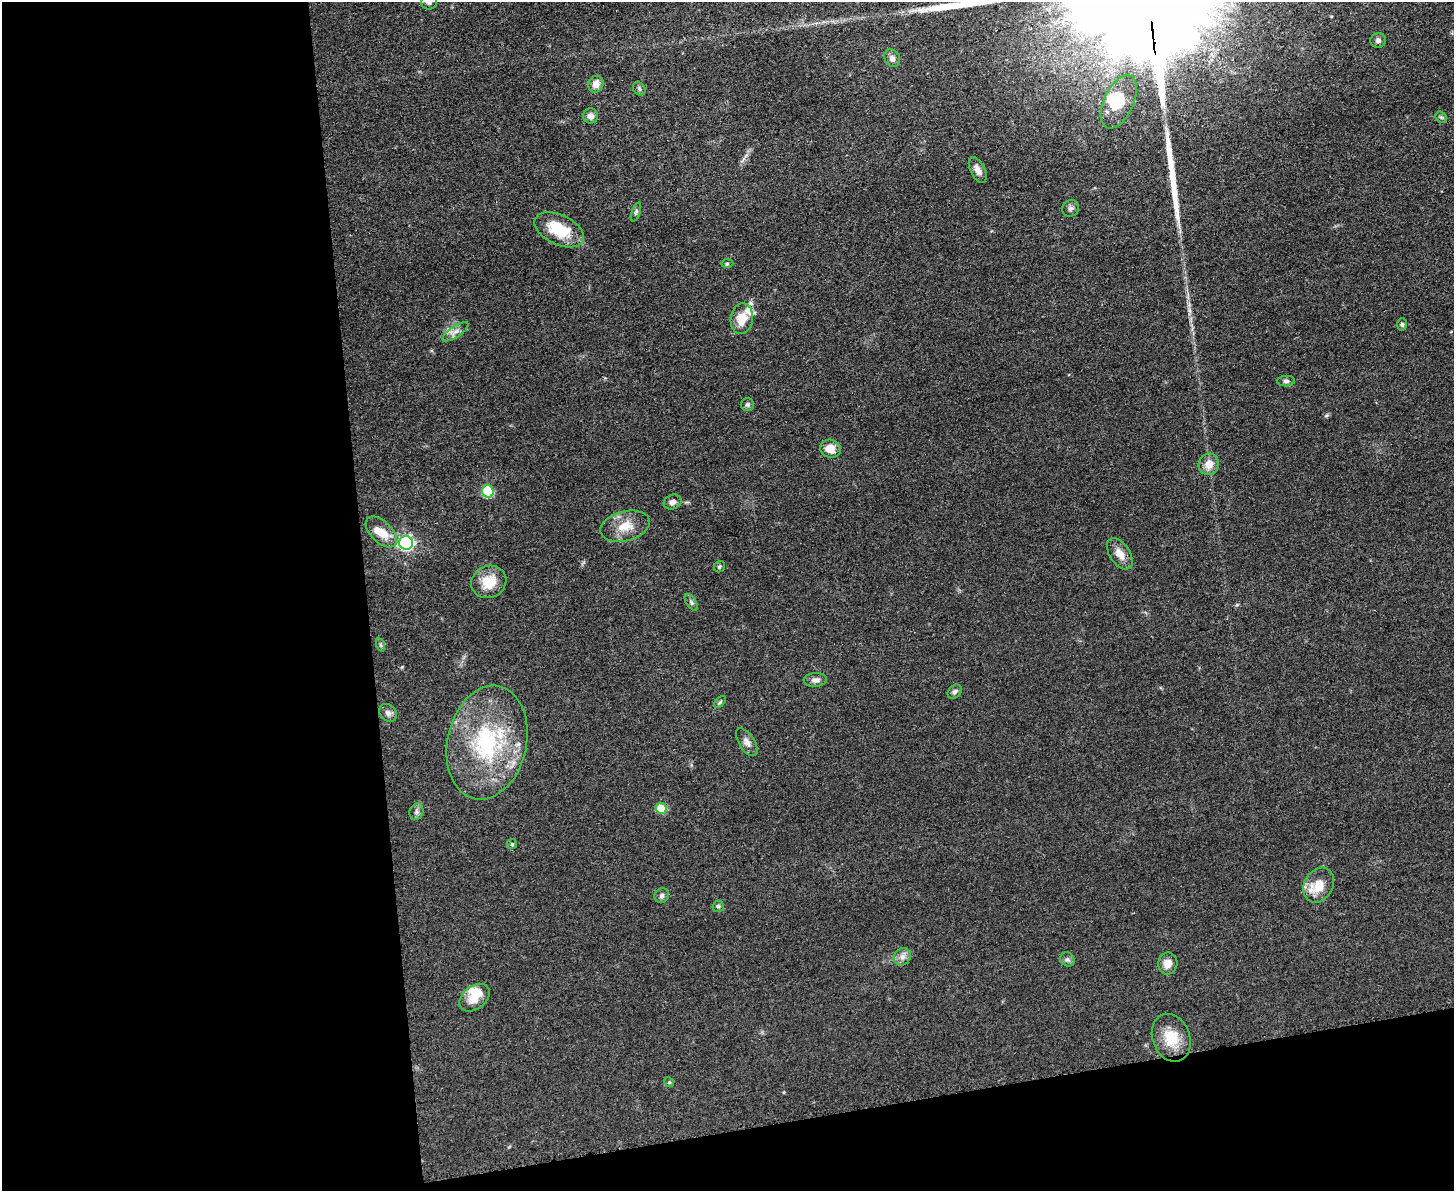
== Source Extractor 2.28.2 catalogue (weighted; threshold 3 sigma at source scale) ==
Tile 10 of 3 x 4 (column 1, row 4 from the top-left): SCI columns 140-1591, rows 6-1194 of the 4748 x 4767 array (HDU 1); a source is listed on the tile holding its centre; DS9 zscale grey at full resolution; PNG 1456 x 1193 px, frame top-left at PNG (2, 2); each listed source drawn as its Kron ellipse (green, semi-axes under 4 px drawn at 4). Shown black and unused: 31% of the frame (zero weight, under 3 of 5 exposures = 1% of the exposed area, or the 3 px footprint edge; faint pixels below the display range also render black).
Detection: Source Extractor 2.28.2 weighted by HDU 2 'WHT'; one run over the whole footprint, this tile lists its part. Background 0.0464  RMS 0.0055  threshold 0.0249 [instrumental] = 3 sigma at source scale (4.5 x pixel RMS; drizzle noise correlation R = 1.50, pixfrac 1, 0.05/0.05 arcsec/px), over >= 5 px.
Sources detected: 55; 1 inside a brighter object's white glare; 2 long thin detections or spike segments (spike, bleed or trail) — neither listed nor drawn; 4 inside a brighter listed object's ellipse — not listed separately; the other 48 listed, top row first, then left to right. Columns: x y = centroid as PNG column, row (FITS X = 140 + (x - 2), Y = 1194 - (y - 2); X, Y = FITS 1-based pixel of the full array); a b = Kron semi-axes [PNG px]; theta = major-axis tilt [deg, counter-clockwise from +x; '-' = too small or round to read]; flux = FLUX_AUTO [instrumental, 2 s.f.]
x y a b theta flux
429 2 8 7 - 2
1378 40 8 7 - 1.9
892 58 9 7 -63 2.4
596 84 8 7 - 4.8
639 89 7 6 - 1.2
1119 102 29 14 65 12
591 116 8 7 - 2.9
1441 117 6 5 - 0.96
978 170 14 7 -64 3.3
1071 208 9 8 - 1.8
636 212 10 4 70 1.2
559 230 26 15 -25 20
727 263 6 4 2 0.7
742 319 15 11 81 10
1402 324 6 4 -88 0.97
456 332 15 5 34 3
1286 381 9 5 0 1.4
747 405 7 6 - 1.2
831 449 10 9 - 6.9
1209 464 11 10 - 6
488 491 6 5 - 36
673 502 9 7 22 2.4
625 526 25 15 14 11
381 532 19 10 -44 9.1
406 543 7 7 - 110
1120 554 17 10 -56 5.7
719 567 6 5 - 0.93
489 582 18 16 24 12
691 602 9 5 -57 1.3
381 645 7 4 -71 0.8
815 680 11 7 4 2.5
955 692 8 6 44 1.5
720 702 7 4 46 0.91
388 713 10 7 -42 2.1
747 742 15 7 -58 3.2
487 743 57 39 78 70
661 808 5 5 - 18
416 812 8 6 69 1.7
512 844 5 5 - 0.82
1319 885 18 14 60 12
662 896 7 7 - 1.7
718 906 6 5 - 1.1
902 957 9 8 - 2.8
1067 959 7 6 - 1.5
1168 964 11 9 78 5
475 998 17 11 38 8.6
1171 1038 25 18 -69 14
669 1082 5 4 - 0.62
Isophote crosses this tile's border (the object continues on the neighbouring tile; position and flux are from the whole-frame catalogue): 1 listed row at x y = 429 2